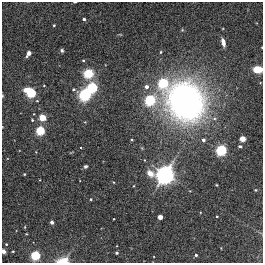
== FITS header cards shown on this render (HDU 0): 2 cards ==
NAXIS1  =                  261
NAXIS2  =                  261

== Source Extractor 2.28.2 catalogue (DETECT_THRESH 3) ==
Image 261 x 261 px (HDU 0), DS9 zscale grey, 1 PNG px = 1 image px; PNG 265 x 265 px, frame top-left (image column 1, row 261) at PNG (2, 2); no overlay
Background 0.00295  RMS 0.01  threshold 0.0302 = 3 sigma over >= 5 px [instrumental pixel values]
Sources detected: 45; all 45 listed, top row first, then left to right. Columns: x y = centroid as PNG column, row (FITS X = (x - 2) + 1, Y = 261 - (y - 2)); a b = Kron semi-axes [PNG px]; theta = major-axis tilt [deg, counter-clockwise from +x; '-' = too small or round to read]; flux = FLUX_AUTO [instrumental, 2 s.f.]
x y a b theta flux
75 2 3 2 - 0.67
84 19 3 3 - 1.8
54 25 3 3 - 0.72
223 42 9 4 -76 3.9
62 50 4 4 - 1.2
161 52 4 3 - 0.62
28 53 6 4 60 2.7
83 60 3 3 - 0.84
258 69 6 5 - 23
88 74 7 7 - 20
163 83 4 4 - 130
92 87 4 4 - 180
146 87 4 4 - 3.8
73 89 4 4 - 1.2
31 93 5 4 - 120
85 94 4 4 - 310
3 96 5 3 - 0.62
150 100 5 4 - 180
186 102 30 27 -54 320
42 117 4 4 - 38
32 120 4 3 - 0.71
40 130 4 4 - 110
242 139 4 4 - 20
131 140 3 3 - 0.83
203 140 4 4 - 2.3
240 146 4 4 - 1.4
221 150 4 4 - 200
85 166 4 3 - 1.3
24 174 2 2 - 0.51
165 174 8 6 8 580
216 185 3 2 - 0.5
255 190 4 4 - 0.55
91 199 3 2 - 0.54
217 216 3 2 - 0.63
160 217 4 3 - 10
114 219 2 2 - 0.47
52 222 3 3 - 3.3
26 234 3 2 - 0.45
6 244 3 3 - 0.65
3 251 4 3 - 2.9
13 251 3 2 - 0.52
117 253 3 3 - 1.4
35 255 4 4 - 130
196 255 4 4 - 1.5
63 261 11 6 8 12
At the frame edge (FLAGS 8, measured only in part): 5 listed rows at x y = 75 2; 258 69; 3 96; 3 251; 63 261